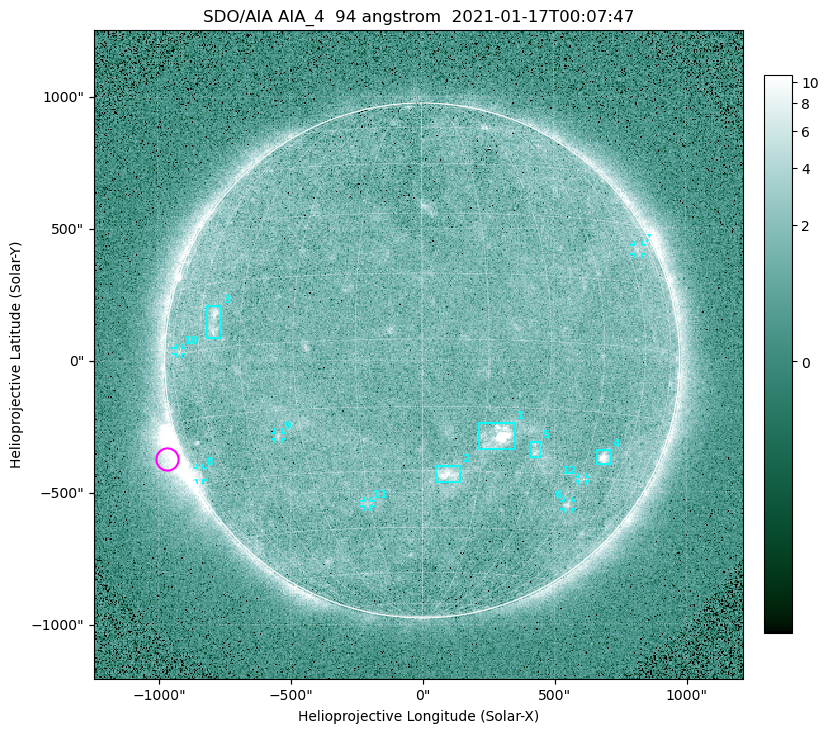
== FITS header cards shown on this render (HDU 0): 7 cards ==
TELESCOP= 'SDO/AIA '
INSTRUME= 'AIA_4   '
WAVELNTH=                   94
WAVEUNIT= 'angstrom'
DATE-OBS= '2021-01-17T00:07:47.12'
CTYPE1  = 'HPLN-TAN'
CTYPE2  = 'HPLT-TAN'

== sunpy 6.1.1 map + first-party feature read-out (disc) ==
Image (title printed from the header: SDO/AIA AIA_4  94 angstrom  2021-01-17T00:07:47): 512 x 512 px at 4.8 arcsec/px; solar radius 976 arcsec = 203 px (full disc in frame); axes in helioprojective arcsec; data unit not stated in the header (colour bar unlabelled)
Orientation: roll -0.138 deg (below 1 deg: not rotated)
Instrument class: DISC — disc imager (sunpy class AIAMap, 94 A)
Bright regions (active regions / flare kernels): reference = the median radial profile (limb darkening/brightening removed); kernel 5 px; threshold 5 sigma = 1.91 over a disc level ~1.63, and >= 1.15x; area >= 9 px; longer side >= 5 px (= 24 arcsec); searched inside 0.97 R_sun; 12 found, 12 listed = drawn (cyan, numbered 1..; 7 of them under ~33 arcsec drawn as corner ticks so the feature stays visible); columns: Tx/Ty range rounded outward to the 10 arcsec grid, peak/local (2 s.f.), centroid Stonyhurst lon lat
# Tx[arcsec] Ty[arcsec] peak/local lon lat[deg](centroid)
1 210..350 -340..-230 11 +19 -22
2 50..150 -460..-400 5.5 +7 -31
3 -820..-760 90..210 4.7 -54 +6
4 660..720 -400..-340 8.5 +51 -25
5 410..450 -370..-310 2.9 +29 -25
6 530..570 -570..-530 3.4 +45 -38
7 800..840 400..440 2.4 +66 +24
8 -860..-830 -450..-400 2.8 -75 -27
9 -560..-530 -300..-270 2.6 -37 -21
10 -930..-910 20..50 2.3 -71 +1
11 -220..-190 -550..-530 2.3 -16 -38
12 590..620 -460..-440 2.4 +46 -31
Off-limb structures (1.02-1.3 R_sun): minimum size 50 px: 5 found; the strongest spans PA ~95..130 deg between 1.02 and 1.22 R_sun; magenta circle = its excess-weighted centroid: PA ~110 deg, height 1.06 R_sun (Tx ~-970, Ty ~-370 arcsec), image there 5.1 x the reference